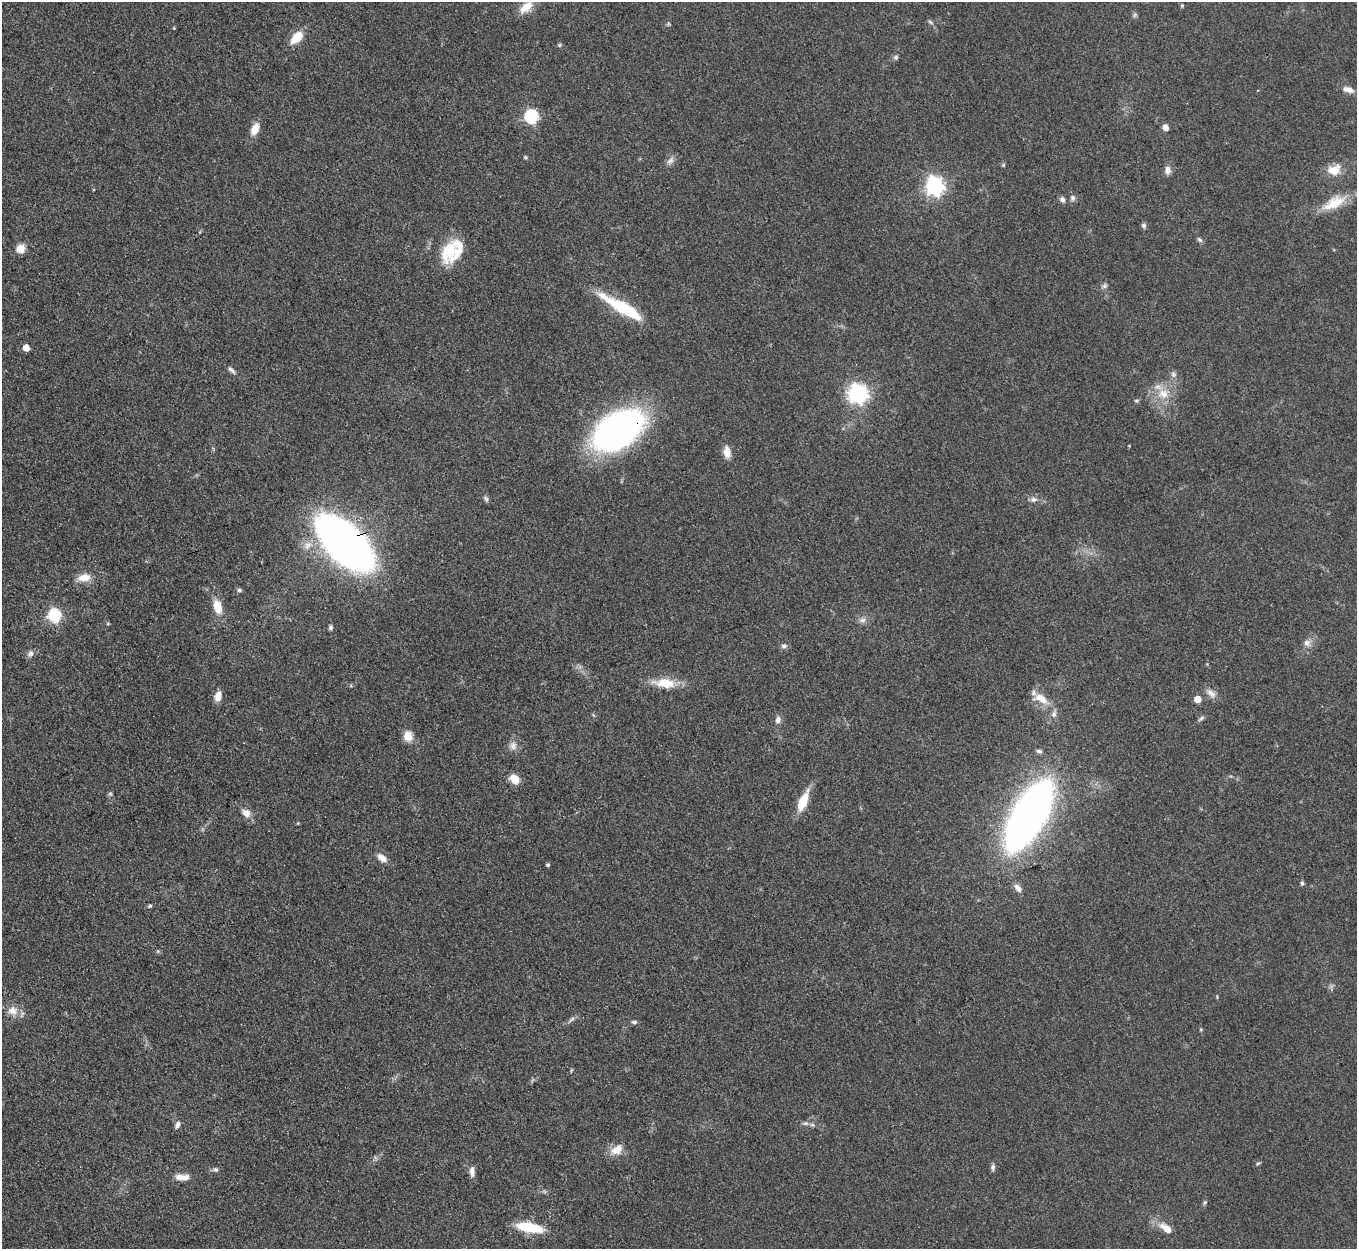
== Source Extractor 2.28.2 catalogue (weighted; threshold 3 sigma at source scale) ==
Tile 7 of 4 x 4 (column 3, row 2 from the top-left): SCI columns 2715-4069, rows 2770-4016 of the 5427 x 5413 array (HDU 1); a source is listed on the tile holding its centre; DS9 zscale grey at full resolution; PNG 1359 x 1251 px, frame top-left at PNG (2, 2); no overlay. Shown black and unused: <1% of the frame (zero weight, under 3 of 4 exposures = <1% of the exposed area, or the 3 px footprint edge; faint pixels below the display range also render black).
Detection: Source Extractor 2.28.2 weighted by HDU 2 'WHT'; one run over the whole footprint, this tile lists its part. Background 0.0823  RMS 0.0061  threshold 0.0273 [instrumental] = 3 sigma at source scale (4.5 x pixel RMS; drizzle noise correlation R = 1.50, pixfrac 1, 0.05/0.05 arcsec/px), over >= 5 px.
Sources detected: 86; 3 inside a brighter listed object's ellipse — not listed separately; the other 83 listed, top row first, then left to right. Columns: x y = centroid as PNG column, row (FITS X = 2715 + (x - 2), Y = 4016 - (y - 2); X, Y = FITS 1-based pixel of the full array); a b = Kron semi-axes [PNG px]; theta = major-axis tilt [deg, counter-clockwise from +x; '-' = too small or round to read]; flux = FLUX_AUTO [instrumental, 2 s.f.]
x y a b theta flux
1182 6 5 4 - 0.84
526 7 21 11 40 8.8
1134 15 7 4 71 1.1
930 22 8 4 -36 1.1
174 28 4 4 - 0.5
297 38 16 9 44 11
559 45 6 4 88 0.86
896 57 6 6 - 1.5
1348 90 14 8 -17 4.4
531 116 6 6 - 96
1165 127 7 6 - 3.2
255 129 15 8 64 7.2
525 157 5 4 - 1.1
670 161 12 7 45 2.9
1003 165 5 5 - 0.77
1167 170 11 7 85 3.7
1334 170 18 13 11 9.5
934 186 7 7 - 280
1072 198 9 7 -76 2
1062 200 7 6 - 2.3
1334 203 33 14 27 16
1143 225 7 7 - 1.5
1199 240 9 5 -45 1.3
20 249 7 7 - 9.7
450 251 31 25 55 27
1104 286 8 6 33 1.6
623 307 58 13 -28 33
26 348 5 5 - 8.3
231 370 14 5 -46 2.1
1173 374 9 7 -66 2.2
858 394 8 8 - 230
1163 394 17 15 17 12
1136 401 6 5 - 0.91
618 430 39 25 33 250
727 452 15 9 -83 5.5
486 499 8 5 -60 1.5
1033 499 10 7 0 2.6
345 544 41 21 -44 600
84 578 18 10 10 7.9
239 590 7 5 -9 1.3
217 606 18 10 -74 10
54 615 6 6 - 76
862 620 9 7 2 2.6
331 627 7 5 86 1.4
1307 643 10 9 - 3.5
784 646 9 6 9 1.8
30 654 9 7 51 2.6
665 683 24 10 -5 16
1211 693 16 9 -45 4.2
218 696 12 8 75 5
1041 699 23 11 -26 9.4
1197 699 5 5 - 10
1054 714 11 7 80 2.8
1201 718 10 4 39 1.4
778 720 9 7 79 2.8
408 736 11 10 - 7.6
513 746 11 9 89 4
1039 751 7 5 -15 1.6
514 779 13 10 -40 6.5
110 793 6 4 -1 0.96
803 801 24 9 68 14
246 813 10 8 -45 5.3
1029 815 53 21 60 520
298 823 4 3 - 0.51
382 858 14 8 -37 4.6
548 865 4 4 - 1.2
1302 883 6 5 - 1.1
1018 888 11 7 -51 3.3
150 906 5 4 - 0.93
12 1011 14 12 -5 6.9
634 1022 7 5 -5 1.4
1201 1030 4 4 - 0.66
805 1123 9 6 -2 2
177 1125 10 6 59 2.4
617 1150 18 11 33 7.5
1258 1163 6 4 22 0.86
993 1167 9 6 88 1.7
215 1169 8 6 -1 1.5
472 1172 13 6 -87 3.5
182 1177 17 8 -1 6.2
1205 1202 7 5 71 1
529 1227 24 8 -10 29
1166 1228 21 10 -37 7.7
Overlapping masked pixels (flux is a lower limit): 2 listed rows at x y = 618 430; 345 544